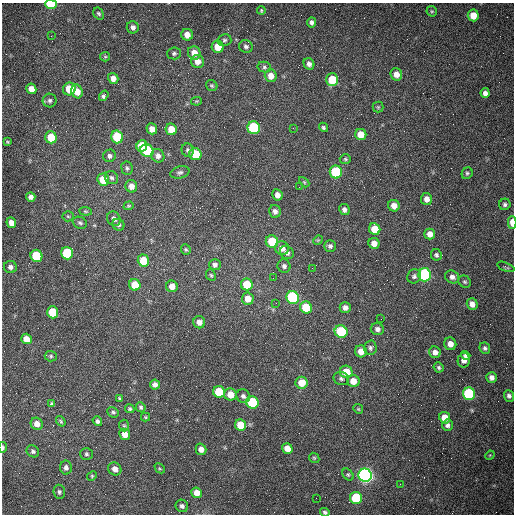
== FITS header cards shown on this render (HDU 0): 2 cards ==
NAXIS1  =                  512 /fastest changing axis
NAXIS2  =                  512 /next to fastest changing axis

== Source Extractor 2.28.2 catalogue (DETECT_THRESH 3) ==
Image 512 x 512 px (HDU 0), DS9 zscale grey, 1 PNG px = 1 image px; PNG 516 x 516 px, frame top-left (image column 1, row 512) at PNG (2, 3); each listed source drawn as its Kron ellipse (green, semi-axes under 4 px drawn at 4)
Background 1480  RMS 22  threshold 65.6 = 3 sigma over >= 5 px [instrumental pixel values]
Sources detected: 166; all 166 listed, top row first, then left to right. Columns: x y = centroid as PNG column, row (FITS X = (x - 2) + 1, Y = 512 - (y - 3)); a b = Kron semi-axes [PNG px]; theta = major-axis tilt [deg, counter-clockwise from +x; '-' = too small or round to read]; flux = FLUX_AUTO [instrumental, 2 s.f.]
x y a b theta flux
51 4 6 4 -1 63000
261 11 4 3 - 1800
432 11 5 5 - 1900
99 14 6 4 -58 2900
473 15 6 5 - 18000
312 22 5 4 - 4100
133 27 6 6 - 5300
187 35 6 5 - 11000
51 36 3 2 - 1400
224 40 7 6 - 3100
246 46 7 6 - 4000
218 47 6 6 - 23000
174 53 7 6 - 3100
194 53 7 6 - 14000
105 57 5 4 - 1800
197 61 7 6 - 10000
309 64 6 5 - 5500
264 67 7 5 -14 3000
396 74 6 5 - 12000
271 76 6 6 - 13000
113 78 5 5 - 8200
332 80 6 6 - 40000
212 86 6 5 - 2000
31 89 5 5 - 13000
69 89 6 6 - 35000
77 91 7 5 -69 16000
485 93 5 4 - 5900
104 96 5 3 - 3600
50 101 7 7 - 3900
197 101 5 4 - 1500
378 107 5 5 - 2000
323 127 5 4 - 2500
254 128 6 6 - 150000
293 128 2 2 - 950
152 129 5 5 - 10000
171 129 6 5 - 22000
361 134 5 5 - 20000
51 137 6 5 - 33000
117 137 6 6 - 67000
7 142 3 2 - 1400
142 146 6 5 - 45000
188 150 7 6 - 3400
147 151 7 6 - 110000
195 154 6 6 - 51000
110 156 6 6 - 4300
158 156 7 6 - 6500
345 159 5 4 - 2000
127 168 7 5 -83 3300
180 172 10 6 15 3700
336 172 6 6 - 110000
467 173 6 5 - 2700
111 178 7 6 - 4000
103 180 6 5 - 33000
304 182 6 3 -45 1600
131 186 6 6 - 9800
299 187 2 2 - 890
277 195 6 5 - 8300
31 197 5 4 - 5400
426 199 6 5 - 8700
505 204 6 5 - 3300
129 206 5 4 - 1800
394 206 6 5 - 11000
344 210 6 5 - 5100
85 211 6 4 -7 1800
275 211 6 5 - 5700
68 216 5 5 - 1900
114 219 8 6 -55 6300
512 222 6 3 89 19000
11 223 5 5 - 9900
80 223 7 5 -26 3200
118 225 6 5 - 3100
375 229 6 5 - 25000
430 234 5 5 - 11000
318 240 5 4 - 1400
272 242 6 6 - 43000
374 243 6 5 - 11000
330 246 6 6 - 4100
282 248 7 6 - 13000
186 249 5 5 - 2200
67 253 6 6 - 98000
287 253 7 6 - 6200
436 255 6 5 - 3300
36 256 6 6 - 85000
143 261 6 5 - 36000
215 265 6 5 - 4600
284 266 7 6 - 4800
10 267 6 6 - 5200
506 267 9 3 -20 2300
312 268 2 2 - 890
211 275 6 4 -66 2100
425 275 6 6 - 280000
414 276 7 6 - 4200
452 277 7 6 - 6100
273 278 2 2 - 600
465 282 6 5 - 2600
247 284 6 5 - 41000
135 285 6 5 - 32000
172 286 6 5 - 11000
293 297 6 6 - 200000
248 299 6 6 - 16000
276 303 3 2 - 1300
472 304 6 5 - 8600
306 307 6 6 - 50000
345 308 5 5 - 6500
53 312 6 5 - 55000
381 319 2 2 - 790
199 322 6 6 - 7900
377 329 6 6 - 5200
341 332 6 6 - 110000
26 339 5 5 - 17000
450 344 6 6 - 11000
370 348 7 6 - 3800
485 348 6 5 - 3300
361 351 6 6 - 15000
435 352 6 5 - 7700
51 356 6 5 - 2400
466 356 5 4 - 4900
464 360 7 6 - 8500
439 367 5 4 - 2800
346 372 6 6 - 27000
492 377 5 5 - 7000
341 379 8 6 -19 4000
353 381 6 6 - 16000
302 383 6 6 - 22000
155 385 5 5 - 6100
219 392 6 6 - 50000
230 394 6 6 - 17000
469 394 6 6 - 170000
243 396 7 6 - 4800
509 396 6 5 - 4000
120 399 4 3 - 2100
252 402 6 6 - 100000
52 404 4 4 - 3500
141 407 5 4 - 2700
130 409 5 4 - 2400
358 409 5 4 - 1600
113 412 6 5 - 2600
145 417 4 4 - 1600
445 418 6 5 - 20000
61 421 5 3 - 2100
97 421 5 4 - 3800
37 424 6 6 - 11000
240 425 6 5 - 28000
447 425 6 5 - 4400
124 426 6 5 - 2100
125 434 5 5 - 13000
3 447 5 3 - 2600
287 448 5 5 - 13000
201 449 6 5 - 8400
33 451 6 5 - 3500
86 454 6 6 - 3000
490 455 5 4 - 1400
314 458 6 4 -44 2000
66 467 7 6 - 5300
160 468 6 3 -44 1600
115 469 7 6 - 8800
348 474 7 5 -49 2300
365 475 7 6 - 720000
92 476 5 4 - 1800
400 484 2 2 - 730
59 492 7 5 -84 3500
197 493 5 5 - 13000
316 498 2 2 - 3500
356 498 6 6 - 91000
182 506 6 6 - 4500
325 512 5 4 - 2800
At the frame edge (FLAGS 8, measured only in part): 4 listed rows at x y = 51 4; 512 222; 3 447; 325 512